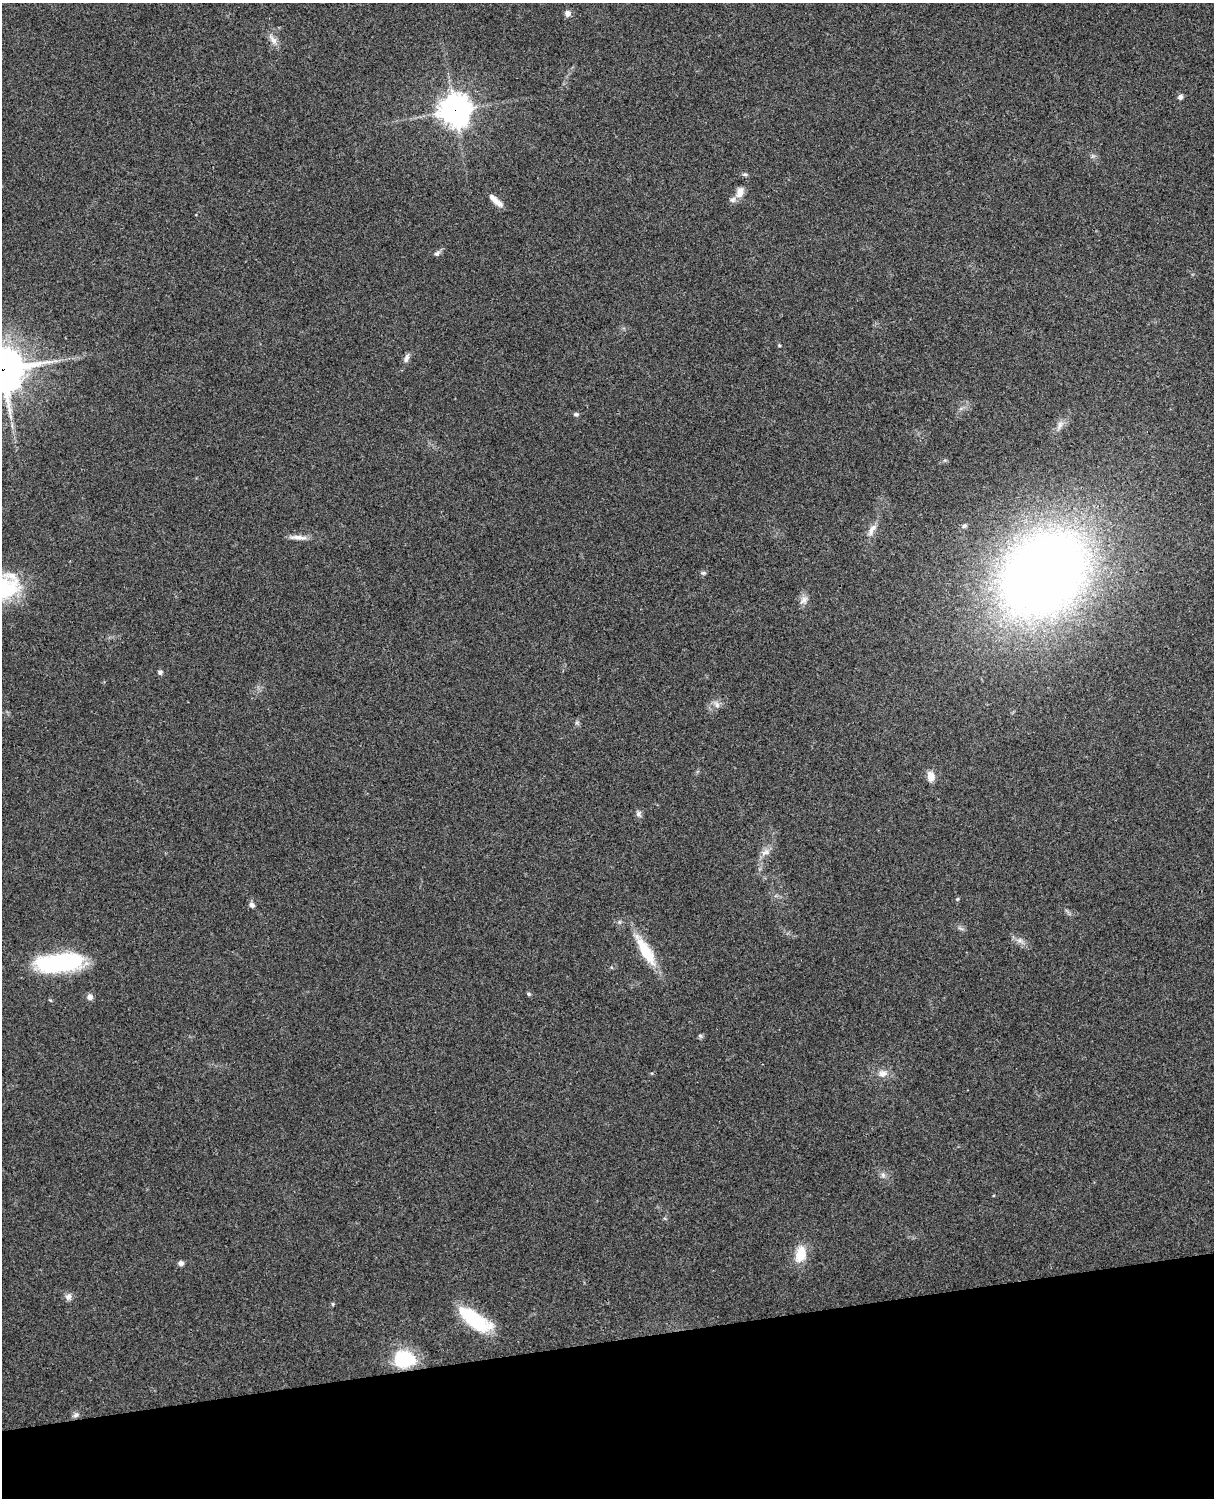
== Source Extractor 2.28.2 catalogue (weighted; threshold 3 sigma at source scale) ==
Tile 10 of 4 x 3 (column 2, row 3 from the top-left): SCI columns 1331-2542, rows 164-1659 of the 5088 x 4927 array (HDU 1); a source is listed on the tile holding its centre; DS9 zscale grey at full resolution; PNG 1216 x 1500 px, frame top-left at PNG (2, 3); no overlay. Shown black and unused: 10% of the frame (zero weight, under 3 of 4 exposures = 6% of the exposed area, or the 3 px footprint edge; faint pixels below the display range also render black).
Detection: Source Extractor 2.28.2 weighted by HDU 2 'WHT'; one run over the whole footprint, this tile lists its part. Background 0.217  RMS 0.0083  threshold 0.0375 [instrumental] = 3 sigma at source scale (4.5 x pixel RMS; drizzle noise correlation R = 1.50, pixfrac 1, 0.05/0.05 arcsec/px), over >= 5 px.
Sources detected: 42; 1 inside a brighter listed object's ellipse — not listed separately; the other 41 listed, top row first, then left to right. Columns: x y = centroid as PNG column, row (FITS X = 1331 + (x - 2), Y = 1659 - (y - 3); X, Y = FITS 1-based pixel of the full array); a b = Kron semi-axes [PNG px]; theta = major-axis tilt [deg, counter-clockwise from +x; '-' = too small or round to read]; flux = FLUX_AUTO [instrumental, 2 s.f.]
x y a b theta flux
568 13 6 6 - 4.2
273 39 17 7 -51 5.4
1180 97 6 6 - 2.6
455 110 11 10 - 1000
745 174 8 4 0 1.5
740 192 15 9 77 6.4
496 201 19 6 -43 6.9
437 254 8 6 33 2.2
779 345 4 4 - 0.83
406 358 13 6 72 3.2
2 370 15 14 - 2500
576 414 7 5 -17 1.8
1060 425 13 7 73 4
964 526 6 5 - 1.7
872 529 19 7 61 6.1
298 537 24 6 -3 6
703 573 7 5 -18 1.4
1044 574 62 47 46 1100
804 600 13 8 45 4.5
160 672 6 6 - 1.8
717 705 9 6 -76 3.2
931 776 11 8 -84 8.1
638 814 9 7 -81 2.6
765 852 13 7 20 4.3
957 899 5 5 - 0.95
252 905 7 6 - 2.8
1020 941 7 4 -18 2.5
646 951 35 10 -59 32
61 962 49 17 6 97
528 994 5 4 - 1.2
90 997 7 7 - 3.6
700 1036 6 5 - 1.4
883 1073 13 10 4 6.3
883 1175 7 6 - 2.5
800 1254 20 13 74 17
181 1263 6 5 - 3.2
68 1297 10 8 76 3.4
333 1304 5 4 - 0.93
474 1319 40 14 -34 52
404 1359 26 20 -7 36
76 1415 9 5 21 2.4
Overlapping masked pixels (flux is a lower limit): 2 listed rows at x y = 455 110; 2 370
Isophote crosses this tile's border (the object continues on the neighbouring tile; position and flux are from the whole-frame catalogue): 1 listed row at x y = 2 370